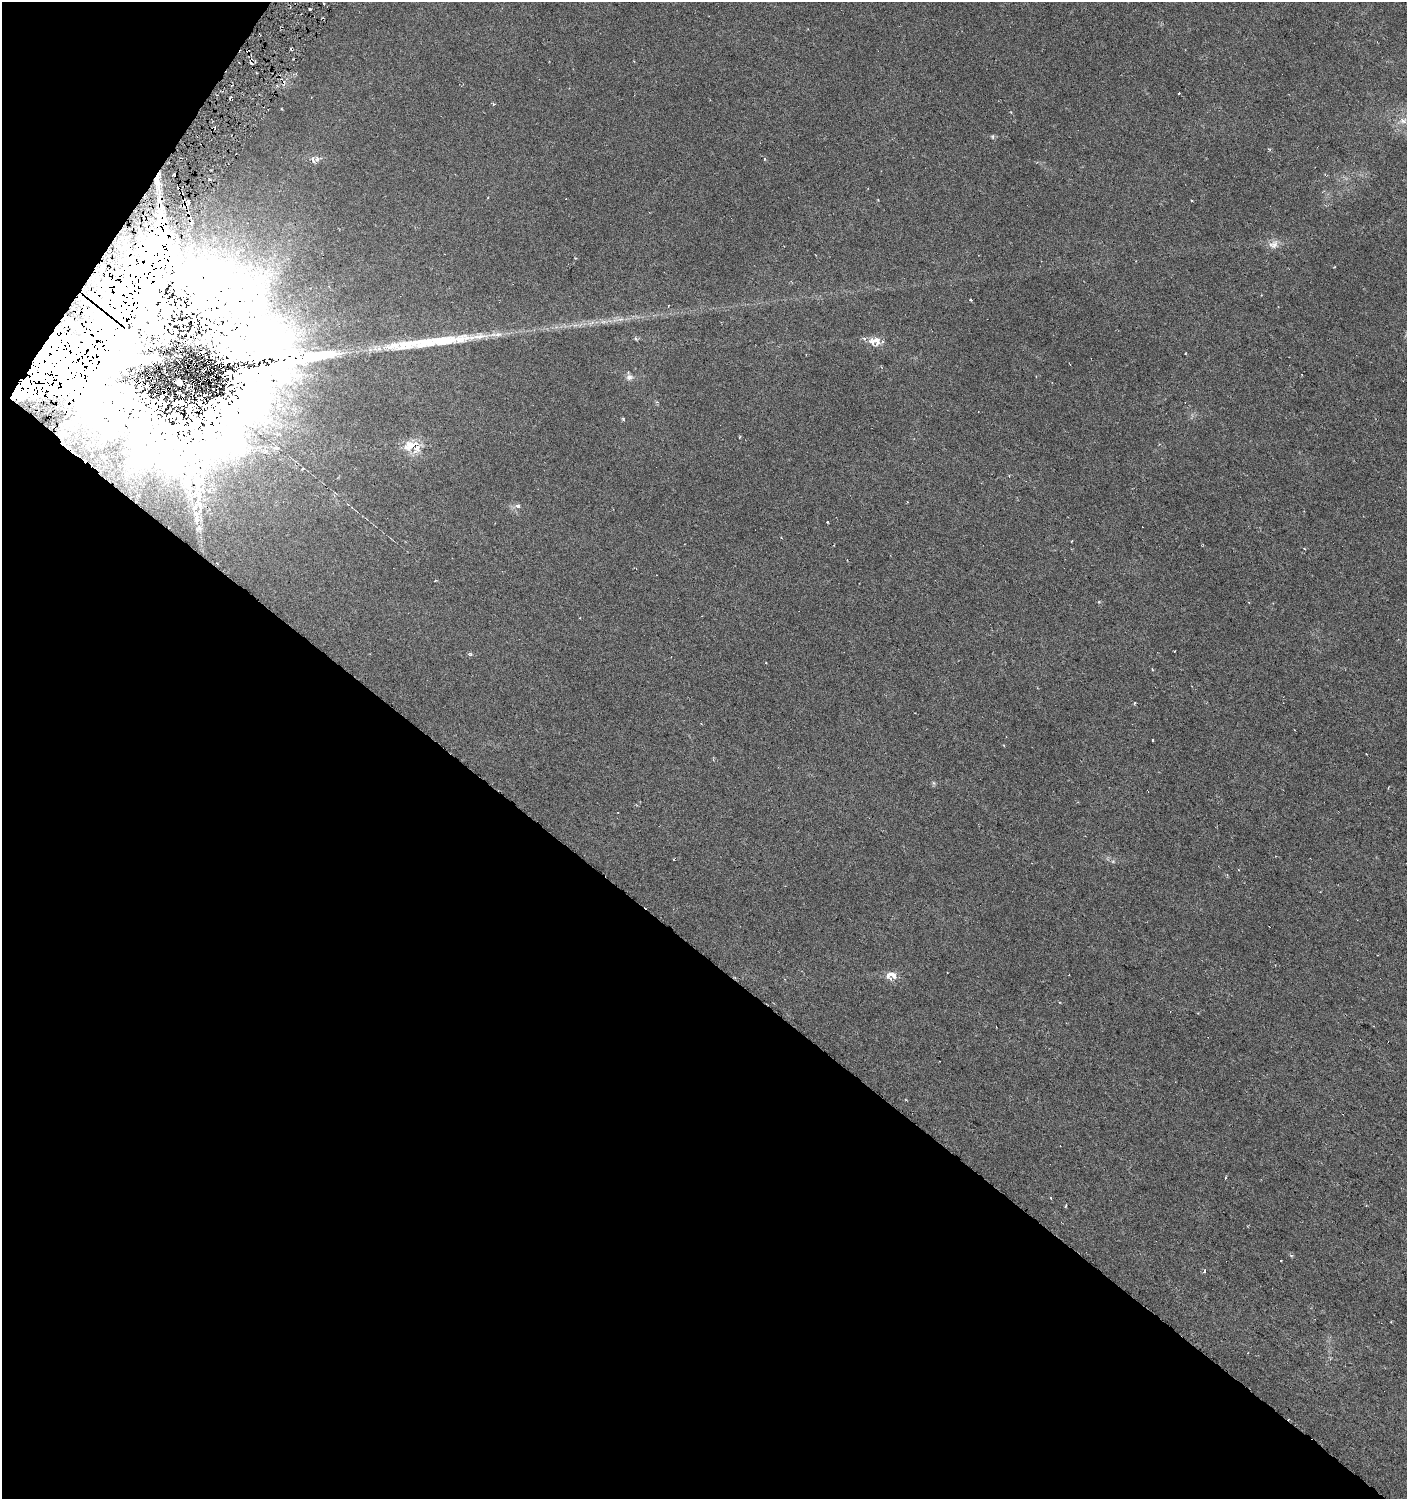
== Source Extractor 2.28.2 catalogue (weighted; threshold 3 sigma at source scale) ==
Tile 9 of 4 x 4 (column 1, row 3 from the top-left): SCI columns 247-1651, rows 1498-2994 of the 6049 x 5994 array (HDU 1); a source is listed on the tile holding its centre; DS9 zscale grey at full resolution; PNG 1409 x 1501 px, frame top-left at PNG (2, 2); no overlay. Shown black and unused: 39% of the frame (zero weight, under 3 of 6 exposures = <1% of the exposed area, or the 3 px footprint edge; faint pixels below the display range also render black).
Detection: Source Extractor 2.28.2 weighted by HDU 2 'WHT'; one run over the whole footprint, this tile lists its part. Background 0.0157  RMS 0.0044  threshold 0.018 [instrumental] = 3 sigma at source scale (4.09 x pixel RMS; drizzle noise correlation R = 1.36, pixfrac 0.8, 0.0396/0.0396 arcsec/px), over >= 5 px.
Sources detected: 102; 3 inside a brighter object's white glare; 27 cosmic-ray / hot-pixel residue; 1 long thin detection or spike segment (spike, bleed or trail) — not listed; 16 inside a brighter listed object's ellipse — not listed separately; the other 55 listed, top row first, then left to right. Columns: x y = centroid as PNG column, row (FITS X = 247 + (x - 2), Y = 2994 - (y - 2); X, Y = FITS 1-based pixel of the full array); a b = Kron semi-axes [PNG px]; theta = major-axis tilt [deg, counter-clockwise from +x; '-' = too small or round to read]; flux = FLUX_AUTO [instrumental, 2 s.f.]
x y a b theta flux
324 4 3 2 - 0.34
310 9 3 2 - 0.62
1179 93 3 2 - 0.25
493 104 4 3 - 0.5
1403 121 11 8 11 2.6
992 137 7 4 -84 0.59
764 159 4 3 - 0.42
313 160 9 5 -59 1.3
210 179 3 2 - 0.55
157 180 20 6 -88 4.2
1191 200 3 2 - 0.36
188 202 5 2 - 1
162 222 17 11 -63 8.4
1274 244 13 8 57 2.6
575 258 3 3 - 0.33
1334 267 3 2 - 0.27
971 300 3 3 - 0.7
195 313 102 67 -5 910
620 319 9 4 0 1.4
636 339 6 4 -71 0.53
877 341 12 7 85 3.5
425 343 31 12 4 8.4
393 346 26 12 12 8.4
1185 353 2 2 - 0.29
282 360 66 15 7 130
58 375 127 68 44 490
629 377 9 8 - 1.7
147 378 2 2 - 0.96
231 384 36 26 -81 120
157 387 2 2 - 1.7
147 404 61 41 32 250
210 405 53 23 -16 180
623 419 5 4 - 0.45
184 422 78 74 -22 670
739 437 4 3 - 0.29
1159 444 3 3 - 0.27
411 445 15 10 25 7.2
209 491 5 3 - 0.53
518 506 6 6 - 1.1
827 522 3 2 - 0.44
1072 541 3 2 - 0.4
435 581 3 2 - 0.38
470 654 6 5 - 0.59
766 663 3 2 - 0.29
1134 703 5 3 - 0.35
1153 741 3 2 - 0.33
1004 745 3 3 - 0.28
674 859 3 2 - 0.27
1113 861 6 4 18 0.52
893 975 13 7 -33 3
1225 1178 4 2 - 0.39
1051 1198 4 3 - 0.37
1065 1206 3 2 - 0.4
1291 1255 5 4 - 0.49
1204 1271 4 4 - 0.91
Overlapping masked pixels (flux is a lower limit): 10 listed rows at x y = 157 180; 162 222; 195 313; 58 375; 147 378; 231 384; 157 387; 147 404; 210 405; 184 422
Unlisted compact peaks at least as high as the median listed source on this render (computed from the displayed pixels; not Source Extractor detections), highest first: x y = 934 783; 1281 1261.